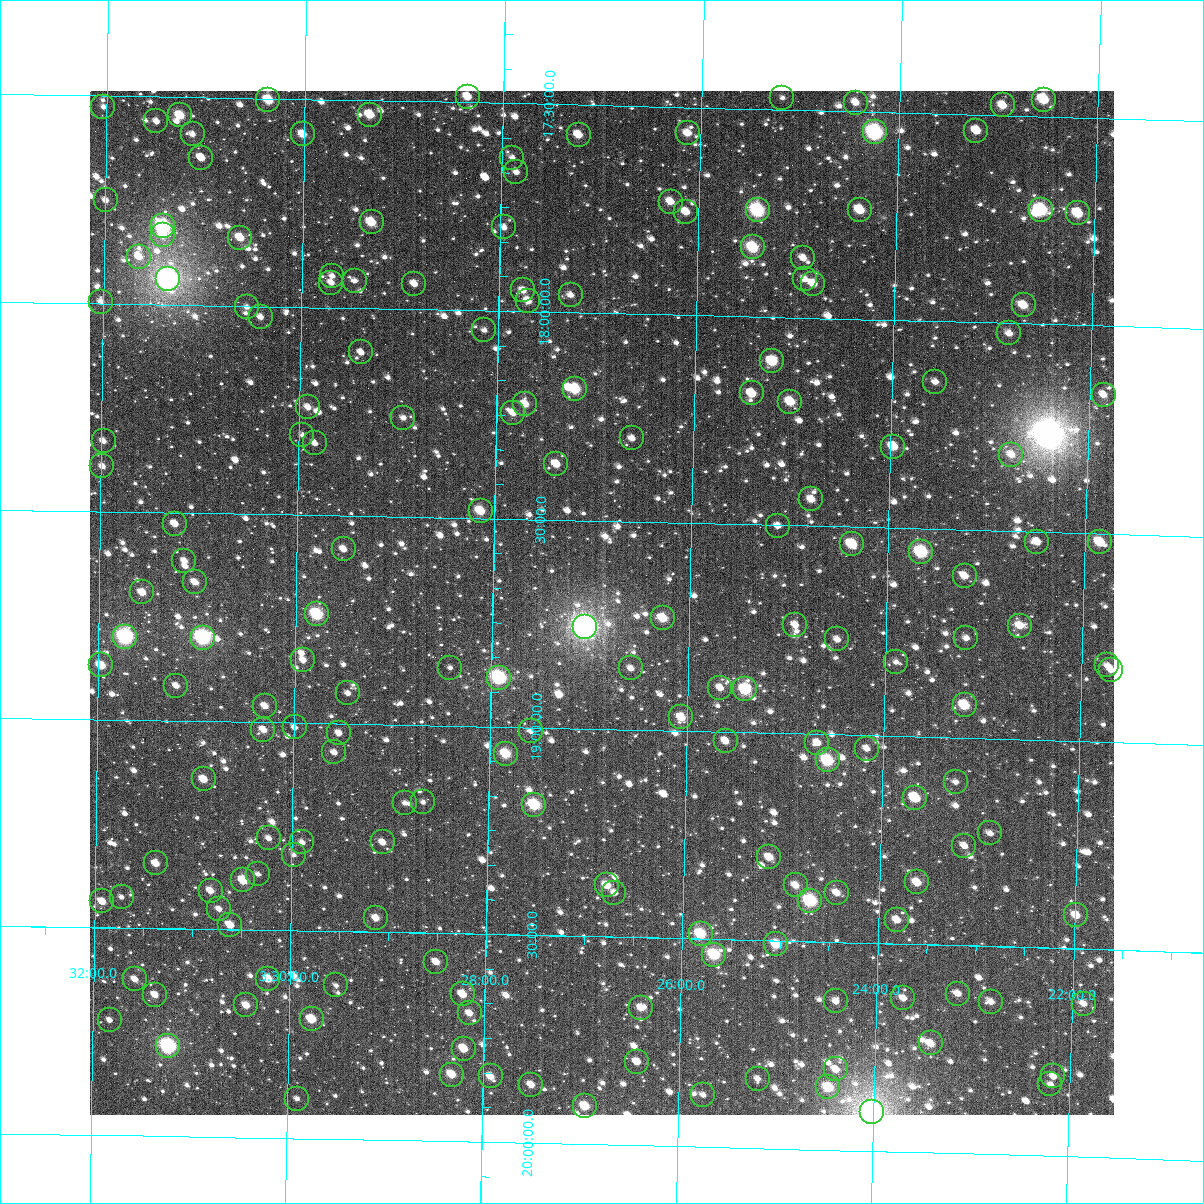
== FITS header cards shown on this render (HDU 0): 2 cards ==
NAXIS1  =                 1024
NAXIS2  =                 1024

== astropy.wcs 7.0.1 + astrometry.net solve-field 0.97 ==
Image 1024 x 1024 px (HDU 0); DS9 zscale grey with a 90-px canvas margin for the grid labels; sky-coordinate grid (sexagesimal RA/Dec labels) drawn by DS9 from the SOLVED WCS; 181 Tycho-2 reference stars matched to detected sources circled (green)
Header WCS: RA---TAN-SIP/DEC--TAN-SIP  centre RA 03:26:54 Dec +18:42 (51.72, +18.70 deg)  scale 8.66 arcsec/px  FOV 147.8' x 147.8'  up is +179 deg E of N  parity flipped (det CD > 0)
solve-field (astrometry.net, Tycho-2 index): VERIFIED the header's WCS against the Tycho-2 star catalogue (verified at 6 index scales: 12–181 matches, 0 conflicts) and refined it, rather than solving blind
Solved WCS: RA---TAN-SIP/DEC--TAN-SIP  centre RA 03:26:54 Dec +18:42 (51.72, +18.70 deg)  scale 8.66 arcsec/px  FOV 147.8' x 147.9'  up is +179 deg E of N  parity flipped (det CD > 0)
The solver's refit moves the header's centre by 0.47 arcsec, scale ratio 1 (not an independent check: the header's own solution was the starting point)
Tycho-2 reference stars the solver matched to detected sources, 181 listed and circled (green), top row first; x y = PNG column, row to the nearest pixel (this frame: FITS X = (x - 90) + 1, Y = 1024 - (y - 91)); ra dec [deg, ICRS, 3 dp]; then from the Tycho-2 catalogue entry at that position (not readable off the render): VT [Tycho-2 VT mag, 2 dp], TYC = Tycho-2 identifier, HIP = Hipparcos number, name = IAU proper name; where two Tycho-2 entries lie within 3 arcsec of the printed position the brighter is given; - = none
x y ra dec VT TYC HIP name
468 97 52.089 +17.487 11.06 1238-40-1 - -
782 98 51.295 +17.472 12.47 1237-874-1 - -
268 100 52.592 +17.503 9.92 1238-131-1 - -
1044 100 50.636 +17.460 9.83 1237-64-1 - -
856 103 51.110 +17.479 11.41 1237-923-1 - -
1003 105 50.740 +17.477 10.97 1237-356-1 - -
103 107 53.007 +17.526 12.06 1238-429-1 - -
180 115 52.814 +17.543 10.24 1238-472-1 - -
370 115 52.335 +17.534 10.35 1238-474-1 - -
156 121 52.873 +17.559 11.90 1238-507-1 - -
976 131 50.804 +17.539 10.72 1237-655-1 - -
875 132 51.061 +17.549 9.12 1237-1095-1 15854 -
688 133 51.533 +17.563 11.38 1237-709-1 - -
193 134 52.781 +17.588 12.05 1238-562-1 - -
303 134 52.504 +17.584 10.91 1238-448-1 - -
579 135 51.807 +17.572 10.76 1237-362-1 - -
201 158 52.758 +17.645 11.30 1238-519-1 - -
512 158 51.973 +17.631 11.48 1237-83-1 - -
516 172 51.962 +17.665 11.69 1237-172-1 - -
106 200 52.998 +17.750 12.26 1238-329-1 - -
671 202 51.572 +17.728 10.95 1237-656-1 - -
758 210 51.351 +17.744 8.76 1237-700-1 15954 -
860 210 51.093 +17.737 10.28 1237-1073-1 - -
1041 210 50.636 +17.725 8.94 1237-248-1 15724 -
686 212 51.532 +17.752 11.12 1237-407-1 - -
1078 213 50.542 +17.731 10.14 1237-782-1 - -
372 222 52.326 +17.792 10.14 1238-586-1 - -
163 226 52.852 +17.811 8.32 1238-290-1 16416 -
504 227 51.991 +17.799 11.66 1237-731-1 - -
163 235 52.852 +17.832 10.86 1238-484-1 - -
240 238 52.657 +17.835 10.64 1238-487-1 - -
753 247 51.361 +17.834 9.56 1237-220-1 - -
139 257 52.911 +17.885 11.58 1238-228-1 - -
803 258 51.233 +17.856 11.59 1237-909-1 - -
332 276 52.423 +17.923 11.89 1238-280-1 - -
168 279 52.838 +17.938 6.95 1238-670-1 16414 -
805 279 51.228 +17.907 11.67 1237-687-1 - -
355 281 52.365 +17.934 12.06 1238-193-1 - -
331 283 52.425 +17.940 11.55 1238-282-1 - -
414 284 52.215 +17.939 11.30 1238-203-1 - -
813 284 51.206 +17.917 11.01 1237-448-1 - -
523 290 51.939 +17.949 11.51 1237-512-1 - -
571 295 51.818 +17.958 12.22 1237-551-1 - -
528 301 51.926 +17.974 11.12 1237-420-1 - -
101 302 53.006 +17.995 11.82 1238-411-1 - -
1024 305 50.673 +17.956 10.60 1237-68-1 - -
247 307 52.637 +18.002 12.19 1238-406-1 - -
261 317 52.602 +18.026 11.59 1238-105-1 - -
484 330 52.035 +18.047 11.98 1238-473-1 - -
1009 333 50.707 +18.024 11.55 1237-241-1 - -
361 352 52.346 +18.106 11.43 1238-3-1 - -
772 361 51.305 +18.106 9.86 1237-1094-1 - -
935 382 50.891 +18.146 11.67 1237-1076-1 - -
575 389 51.803 +18.184 9.55 1237-34-1 - -
752 393 51.355 +18.185 10.40 1237-1039-1 - -
1104 395 50.464 +18.166 12.15 1237-441-1 - -
790 402 51.257 +18.202 10.30 1237-246-1 - -
525 404 51.928 +18.223 10.83 1237-716-1 - -
308 407 52.478 +18.240 11.90 1238-1189-1 - -
513 413 51.958 +18.244 11.27 1237-266-1 - -
403 418 52.236 +18.262 11.97 1238-59-1 - -
302 435 52.491 +18.307 12.51 1238-307-1 - -
632 438 51.656 +18.299 11.60 1237-482-1 - -
104 441 52.993 +18.330 11.79 1238-537-1 - -
315 443 52.459 +18.327 12.38 1238-630-1 - -
893 447 50.993 +18.304 10.57 1237-1079-1 - -
1011 455 50.693 +18.316 11.43 1237-662-1 - -
556 464 51.846 +18.365 10.73 1237-12-1 - -
102 466 52.996 +18.391 12.13 1238-457-1 - -
811 499 51.197 +18.436 11.34 1237-249-1 - -
481 511 52.036 +18.482 10.21 1238-144-1 - -
175 524 52.810 +18.526 11.28 1238-279-1 - -
778 526 51.280 +18.502 11.70 1237-11-1 - -
1037 542 50.622 +18.524 11.02 1237-752-1 - -
1100 542 50.462 +18.520 10.52 1237-973-1 - -
852 544 51.091 +18.541 9.97 1237-526-1 - -
344 549 52.381 +18.581 11.61 1238-340-1 - -
921 552 50.915 +18.556 9.04 1237-244-1 15808 -
184 561 52.785 +18.615 11.38 1238-600-1 - -
965 576 50.804 +18.610 11.01 1237-128-1 - -
195 582 52.757 +18.666 11.05 1238-614-1 - -
142 592 52.890 +18.693 10.97 1238-620-1 - -
317 614 52.446 +18.738 9.10 1238-492-1 16271 -
663 618 51.567 +18.731 10.28 1237-367-1 - -
795 625 51.230 +18.739 11.22 1237-503-1 - -
1020 626 50.659 +18.727 11.25 1237-938-1 - -
585 627 51.763 +18.757 6.56 1241-799-1 16077 -
125 637 52.932 +18.800 8.19 1242-376-1 16441 -
203 638 52.734 +18.799 8.19 1242-382-1 16374 -
966 638 50.795 +18.760 11.71 1241-457-1 - -
837 639 51.122 +18.772 11.73 1241-1120-1 - -
303 660 52.478 +18.849 11.45 1242-454-1 - -
896 662 50.972 +18.822 13.04 1241-309-1 - -
101 665 52.991 +18.870 10.47 1242-100-1 - -
1107 665 50.435 +18.816 12.38 1241-775-1 - -
450 668 52.105 +18.861 12.55 1242-399-1 - -
631 668 51.645 +18.853 12.11 1241-1132-1 - -
1111 670 50.425 +18.826 11.71 1241-1017-1 - -
499 678 51.980 +18.882 8.55 1241-600-1 16136 -
176 686 52.800 +18.916 11.64 1242-166-1 - -
720 688 51.417 +18.895 11.38 1241-886-1 - -
745 689 51.353 +18.897 9.36 1241-640-1 - -
348 693 52.364 +18.927 11.51 1242-147-1 - -
965 705 50.794 +18.921 9.99 1241-955-1 - -
265 706 52.574 +18.961 11.40 1242-279-1 - -
681 717 51.514 +18.968 10.57 1241-411-1 - -
295 727 52.497 +19.011 11.52 1242-346-1 - -
263 730 52.577 +19.018 11.07 1242-226-1 - -
531 731 51.897 +19.010 11.89 1241-829-1 - -
339 733 52.384 +19.023 11.54 1242-476-1 - -
726 741 51.400 +19.023 11.20 1241-627-1 - -
817 743 51.167 +19.021 11.94 1241-923-1 - -
867 749 51.041 +19.033 11.75 1241-958-1 - -
334 752 52.395 +19.070 11.78 1242-431-1 - -
506 754 51.959 +19.065 9.80 1241-835-1 - -
828 760 51.139 +19.063 9.09 1241-1048-1 - -
204 779 52.727 +19.140 10.64 1242-172-1 - -
956 782 50.812 +19.107 12.11 1241-1054-1 - -
915 798 50.915 +19.148 10.00 1241-916-1 - -
423 802 52.167 +19.185 12.10 1242-485-1 - -
405 803 52.213 +19.189 12.30 1242-183-1 - -
534 805 51.883 +19.187 9.66 1241-770-1 16109 -
990 833 50.721 +19.228 11.55 1241-772-1 - -
269 838 52.558 +19.279 11.72 1242-457-1 - -
302 842 52.473 +19.288 12.10 1242-129-1 - -
383 842 52.268 +19.284 11.39 1242-9-1 - -
964 846 50.785 +19.260 11.72 1241-711-1 - -
294 855 52.494 +19.318 12.21 1242-50-1 - -
769 857 51.282 +19.300 10.63 1241-371-1 - -
156 863 52.845 +19.344 11.18 1242-246-1 - -
258 874 52.585 +19.366 12.27 1242-125-1 - -
243 880 52.621 +19.382 10.12 1242-349-1 - -
917 882 50.903 +19.351 10.40 1241-1046-1 - -
607 885 51.694 +19.376 10.98 1241-228-1 - -
796 885 51.212 +19.366 11.33 1241-540-1 - -
211 891 52.704 +19.409 11.03 1242-3-1 - -
614 893 51.674 +19.394 11.55 1241-333-1 - -
837 893 51.108 +19.381 11.01 1241-160-1 - -
122 897 52.931 +19.427 12.23 1242-42-1 - -
102 901 52.980 +19.438 10.98 1242-62-1 - -
810 901 51.174 +19.402 8.82 1241-100-1 - -
219 909 52.682 +19.451 11.92 1242-71-1 - -
1076 915 50.496 +19.420 10.86 1241-864-1 - -
376 918 52.282 +19.466 10.97 1242-432-1 - -
897 920 50.953 +19.442 10.80 1241-293-1 - -
230 925 52.653 +19.489 10.83 1242-139-1 - -
701 934 51.452 +19.488 9.53 1241-201-1 - -
776 944 51.259 +19.509 9.86 1241-453-1 - -
714 955 51.416 +19.538 9.33 1241-901-1 - -
436 962 52.125 +19.569 11.27 1242-220-1 - -
135 979 52.894 +19.624 11.56 1242-351-1 - -
268 979 52.554 +19.617 10.40 1242-413-1 - -
336 985 52.380 +19.630 12.51 1242-201-1 - -
463 994 52.056 +19.646 10.97 1242-235-1 - -
958 994 50.792 +19.616 11.41 1241-141-1 - -
155 995 52.842 +19.660 11.33 1242-294-1 - -
903 998 50.931 +19.630 11.89 1241-273-1 - -
836 1001 51.103 +19.642 11.50 1241-604-1 - -
991 1002 50.705 +19.634 11.88 1241-974-1 - -
1084 1004 50.470 +19.631 11.68 1241-548-1 - -
246 1005 52.608 +19.682 10.82 1242-265-1 - -
641 1008 51.600 +19.669 11.30 1241-181-1 - -
470 1013 52.038 +19.691 11.32 1242-264-1 - -
312 1019 52.441 +19.713 10.18 1242-1192-1 - -
110 1020 52.957 +19.723 12.34 1242-214-1 - -
931 1043 50.858 +19.737 10.51 1241-435-1 - -
168 1046 52.806 +19.783 8.92 1242-961-2 16401 -
464 1049 52.051 +19.776 10.33 1242-436-1 - -
637 1062 51.607 +19.799 11.02 1241-724-1 - -
836 1069 51.098 +19.806 11.25 1241-914-1 - -
452 1075 52.080 +19.840 10.34 1242-200-1 - -
491 1076 51.980 +19.842 10.71 1241-1068-1 - -
1053 1076 50.542 +19.809 11.89 1241-171-1 - -
758 1079 51.298 +19.833 11.36 1241-882-1 - -
1050 1084 50.549 +19.827 12.13 1241-15-1 - -
531 1085 51.876 +19.860 11.36 1241-930-1 - -
828 1087 51.116 +19.850 9.95 1241-934-1 - -
703 1095 51.436 +19.875 12.01 1241-239-1 - -
297 1099 52.474 +19.905 12.54 1242-1191-1 - -
585 1106 51.738 +19.909 10.11 1241-1072-1 - -
872 1112 51.004 +19.907 7.03 1241-1078-1 15838 -